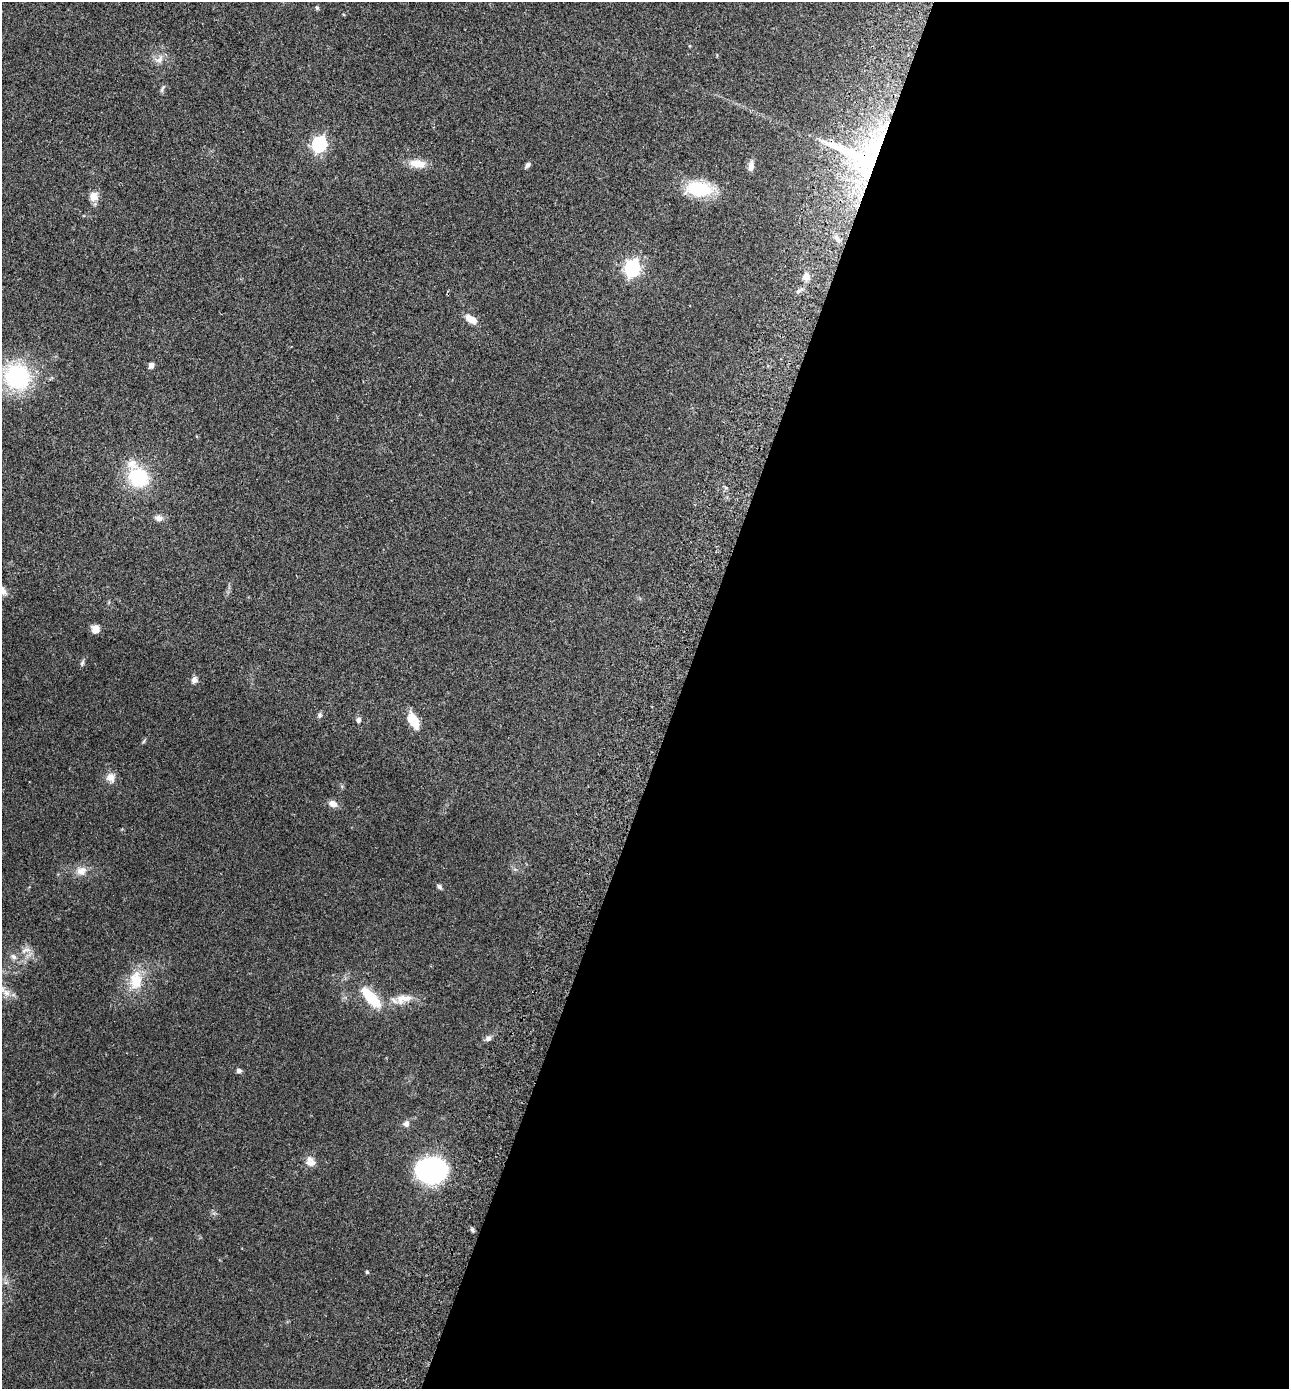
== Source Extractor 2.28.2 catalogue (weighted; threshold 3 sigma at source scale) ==
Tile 12 of 4 x 4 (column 4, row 3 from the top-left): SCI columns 4058-5344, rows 1417-2803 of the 5672 x 5603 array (HDU 1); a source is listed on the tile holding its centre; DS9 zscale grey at full resolution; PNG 1291 x 1391 px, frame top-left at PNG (2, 2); no overlay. Shown black and unused: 47% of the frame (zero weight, under 2 of 3 exposures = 3% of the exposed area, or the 3 px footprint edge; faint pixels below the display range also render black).
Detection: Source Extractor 2.28.2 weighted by HDU 2 'WHT'; one run over the whole footprint, this tile lists its part. Background 0.0859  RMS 0.0077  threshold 0.0346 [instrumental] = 3 sigma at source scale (4.5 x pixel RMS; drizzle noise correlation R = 1.50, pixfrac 1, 0.05/0.05 arcsec/px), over >= 5 px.
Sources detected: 42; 2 inside a brighter listed object's ellipse — not listed separately; the other 40 listed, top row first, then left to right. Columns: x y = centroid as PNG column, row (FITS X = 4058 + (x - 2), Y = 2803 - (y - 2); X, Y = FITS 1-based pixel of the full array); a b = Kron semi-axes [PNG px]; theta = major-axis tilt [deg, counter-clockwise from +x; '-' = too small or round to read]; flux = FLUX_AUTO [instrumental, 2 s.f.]
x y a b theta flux
317 8 6 4 -74 1.1
159 59 15 9 41 5.4
162 88 13 4 63 1.6
319 144 7 6 - 170
862 155 66 42 -9 150
418 164 21 10 -6 11
527 165 9 5 46 2
751 166 13 7 84 4.3
699 189 31 16 -3 36
93 196 11 10 - 6.7
837 238 8 6 -58 2.4
632 268 7 6 - 210
806 276 9 8 - 5
471 319 14 8 -34 8.2
151 365 7 6 - 2.6
17 376 23 21 -18 83
138 477 20 17 -39 47
159 518 12 8 -6 3.8
95 629 8 8 - 6.2
82 663 10 5 73 1.6
194 680 9 6 67 3.2
320 715 7 6 - 1.8
358 720 7 6 - 2.3
413 721 20 10 -61 14
110 777 12 11 - 5.9
333 804 10 7 -19 5.2
81 871 15 13 10 7.5
439 887 7 5 -46 1.6
25 950 16 7 18 4.6
136 980 25 16 86 20
6 993 12 10 -19 6.4
371 997 28 10 -47 27
403 999 24 12 12 11
488 1038 8 7 - 2.7
239 1071 6 5 - 2.1
406 1124 9 8 - 3.1
310 1162 14 12 -55 5.8
431 1170 20 16 0 200
472 1230 7 4 -70 1.4
367 1272 4 3 - 1.1
Overlapping masked pixels (flux is a lower limit): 1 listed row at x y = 862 155
Isophote crosses this tile's border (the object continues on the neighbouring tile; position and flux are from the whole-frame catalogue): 1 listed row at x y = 6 993